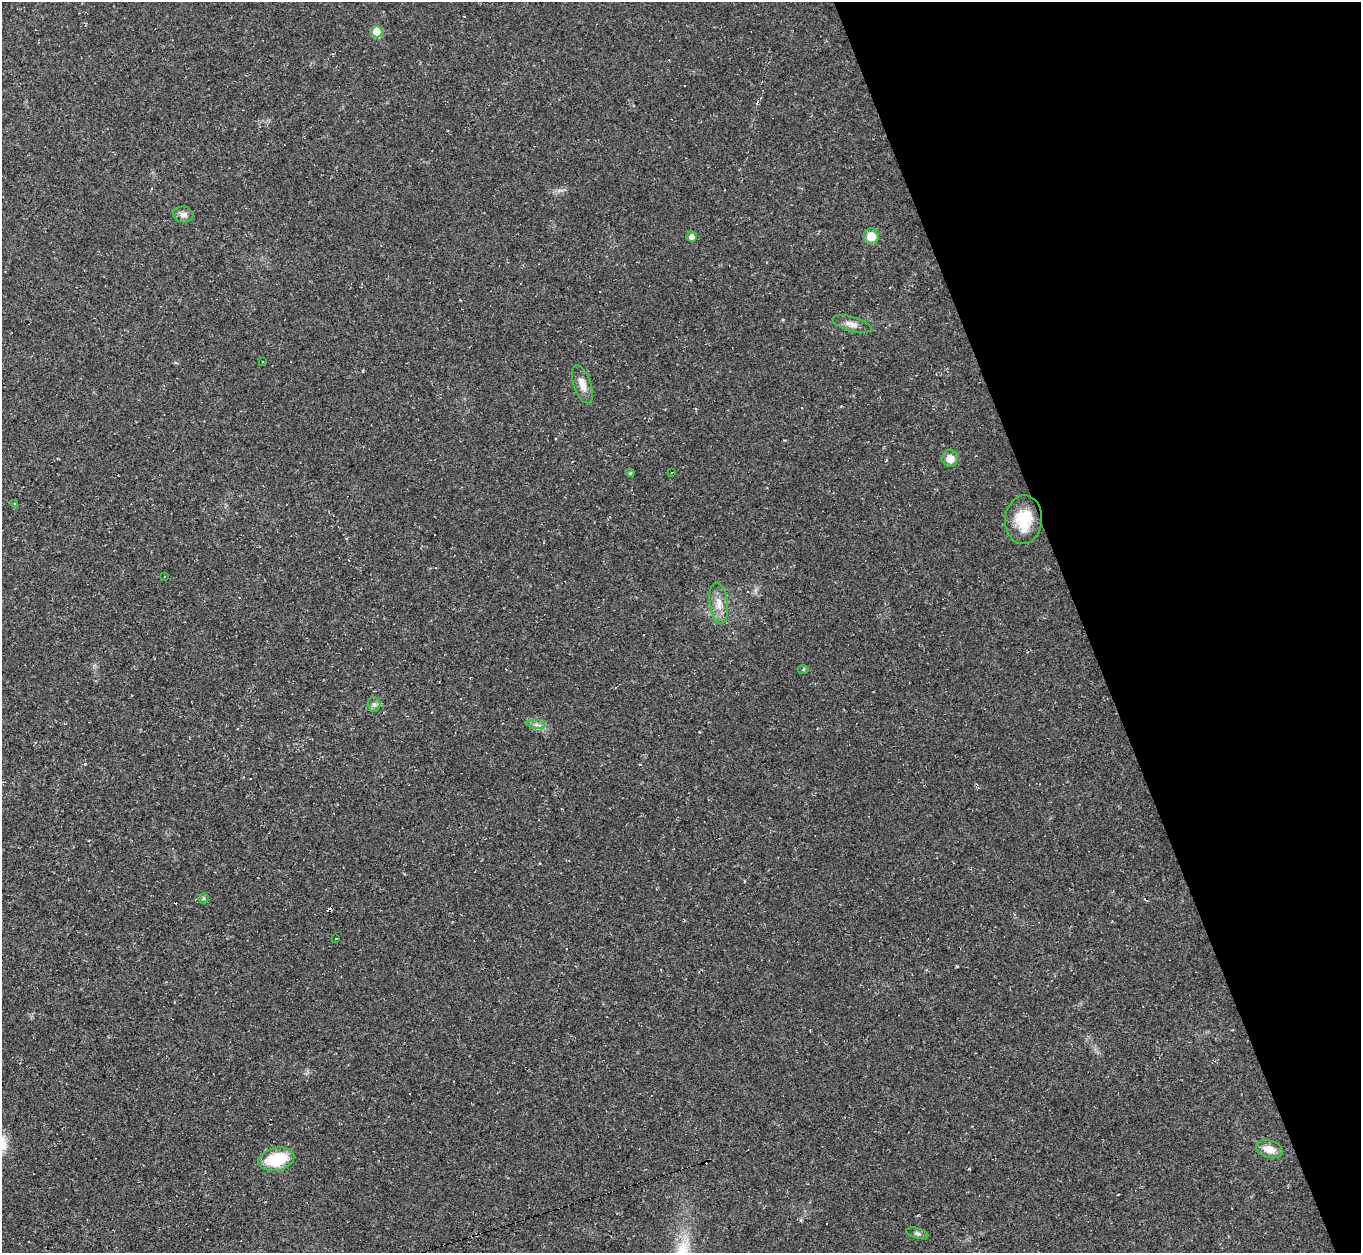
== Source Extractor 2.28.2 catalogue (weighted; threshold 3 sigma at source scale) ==
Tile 12 of 4 x 4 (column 4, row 3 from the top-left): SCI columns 4079-5437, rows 1524-2774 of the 5437 x 5422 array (HDU 1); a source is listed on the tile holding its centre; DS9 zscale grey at full resolution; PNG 1363 x 1255 px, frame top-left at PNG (2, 2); each listed source drawn as its Kron ellipse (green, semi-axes under 4 px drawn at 4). Shown black and unused: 20% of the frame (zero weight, under 2 of 3 exposures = <1% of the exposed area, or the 3 px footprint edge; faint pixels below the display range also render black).
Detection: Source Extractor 2.28.2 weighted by HDU 2 'WHT'; one run over the whole footprint, this tile lists its part. Background 0.052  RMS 0.007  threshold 0.0317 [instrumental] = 3 sigma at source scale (4.5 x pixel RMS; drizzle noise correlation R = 1.50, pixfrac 1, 0.05/0.05 arcsec/px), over >= 5 px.
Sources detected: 29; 7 cosmic-ray / hot-pixel residue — neither listed nor drawn; the other 22 listed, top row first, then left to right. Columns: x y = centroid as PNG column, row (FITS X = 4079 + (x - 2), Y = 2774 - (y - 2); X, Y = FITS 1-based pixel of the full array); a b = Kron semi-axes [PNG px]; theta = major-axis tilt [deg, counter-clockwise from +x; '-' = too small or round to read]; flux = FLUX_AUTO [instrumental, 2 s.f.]
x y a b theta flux
377 32 6 5 - 18
183 214 10 8 -8 3.5
871 236 7 7 - 10
692 237 5 5 - 3.6
852 324 20 7 -15 4.6
263 362 2 2 - 0.64
582 384 20 8 -71 6.6
950 458 8 8 - 6.8
672 472 2 2 - 0.39
630 473 4 4 - 0.86
14 504 4 3 - 1
1024 520 24 18 86 22
165 577 3 2 - 0.7
719 603 21 9 -83 7.9
803 669 5 3 - 0.74
374 704 7 6 - 1.9
536 724 9 4 -9 2.3
203 898 5 5 - 1.2
336 939 3 2 - 0.94
1269 1149 13 8 -17 7.8
276 1159 18 11 13 29
917 1233 11 5 -15 1.9